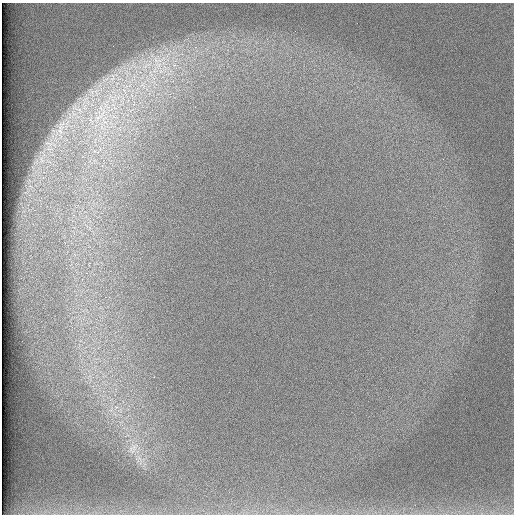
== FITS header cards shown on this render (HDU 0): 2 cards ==
NAXIS1  =                  512 /
NAXIS2  =                  512 /

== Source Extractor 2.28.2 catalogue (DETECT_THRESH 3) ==
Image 512 x 512 px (HDU 0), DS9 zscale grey, 1 PNG px = 1 image px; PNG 516 x 516 px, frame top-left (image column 1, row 512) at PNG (2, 3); no overlay
Background 97.3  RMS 2.8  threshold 8.52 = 3 sigma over >= 5 px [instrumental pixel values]
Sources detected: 9; all 9 listed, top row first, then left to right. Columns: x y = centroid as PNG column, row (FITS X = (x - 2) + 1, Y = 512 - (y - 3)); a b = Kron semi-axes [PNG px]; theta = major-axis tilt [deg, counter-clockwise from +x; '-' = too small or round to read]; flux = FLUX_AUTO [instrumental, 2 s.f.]
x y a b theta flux
155 70 10 8 76 1800
112 77 14 6 82 1300
124 91 9 3 -46 520
113 100 7 4 -71 680
101 108 14 7 -46 1800
78 110 25 7 -29 2200
98 117 21 8 33 3300
60 129 29 10 87 3700
134 447 12 8 83 1600